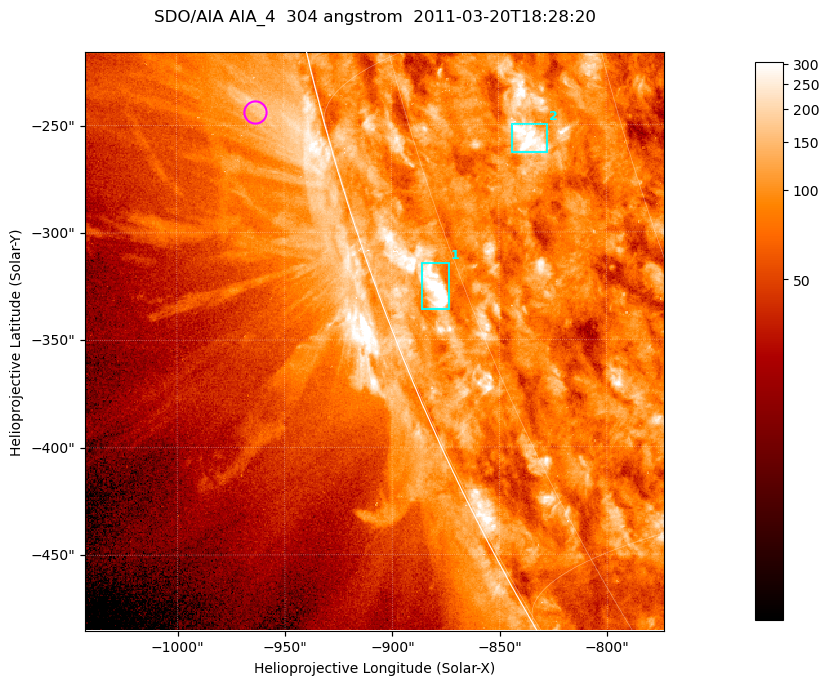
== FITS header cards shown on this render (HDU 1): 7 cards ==
TELESCOP= 'SDO/AIA '           / For AIA: SDO/AIA
INSTRUME= 'AIA_4   '           / For AIA: AIA_ATA1, AIA_ATA2, AIA_ATA3 or AIA_AT
WAVELNTH=                  304 / [angstrom] Wavelength
WAVEUNIT= 'angstrom'           / Wavelength unit: angstrom
DATE-OBS= '2011-03-20T18:28:20.123' / [ISO] Date when observation started; ISO 8
CTYPE1  = 'HPLN-TAN'           / CTYPE1; Typically HPLN
CTYPE2  = 'HPLT-TAN'           / CTYPE2; Typically HPLT

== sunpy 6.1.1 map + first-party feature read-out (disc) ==
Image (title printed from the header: SDO/AIA AIA_4  304 angstrom  2011-03-20T18:28:20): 449 x 449 px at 0.6 arcsec/px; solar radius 964 arcsec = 1606 px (partial field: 1.1% of the solar disc is inside the frame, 45% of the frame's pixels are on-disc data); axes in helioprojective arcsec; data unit not stated in the header (colour bar unlabelled)
Orientation: roll -0.132 deg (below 1 deg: not rotated)
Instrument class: DISC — disc imager (sunpy class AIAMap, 304 A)
Bright regions (active regions / flare kernels): reference = the on-disc median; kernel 5 px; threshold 5 sigma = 152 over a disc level ~87.5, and >= 1.15x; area >= 201 px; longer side >= 5 px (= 3 arcsec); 2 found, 2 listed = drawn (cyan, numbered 1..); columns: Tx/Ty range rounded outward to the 2 arcsec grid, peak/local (2 s.f.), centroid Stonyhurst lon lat
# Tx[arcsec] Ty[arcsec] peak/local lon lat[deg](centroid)
1 -886..-872 -336..-314 6.6 -78 -21
2 -844..-826 -264..-248 4.5 -66 -18
Off-limb structures (1.02-1.3 R_sun): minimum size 100 px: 12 found; the strongest spans PA ~105 deg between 1.02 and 1.05 R_sun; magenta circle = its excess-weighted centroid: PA ~105 deg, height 1.03 R_sun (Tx ~-964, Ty ~-244 arcsec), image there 2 x the reference